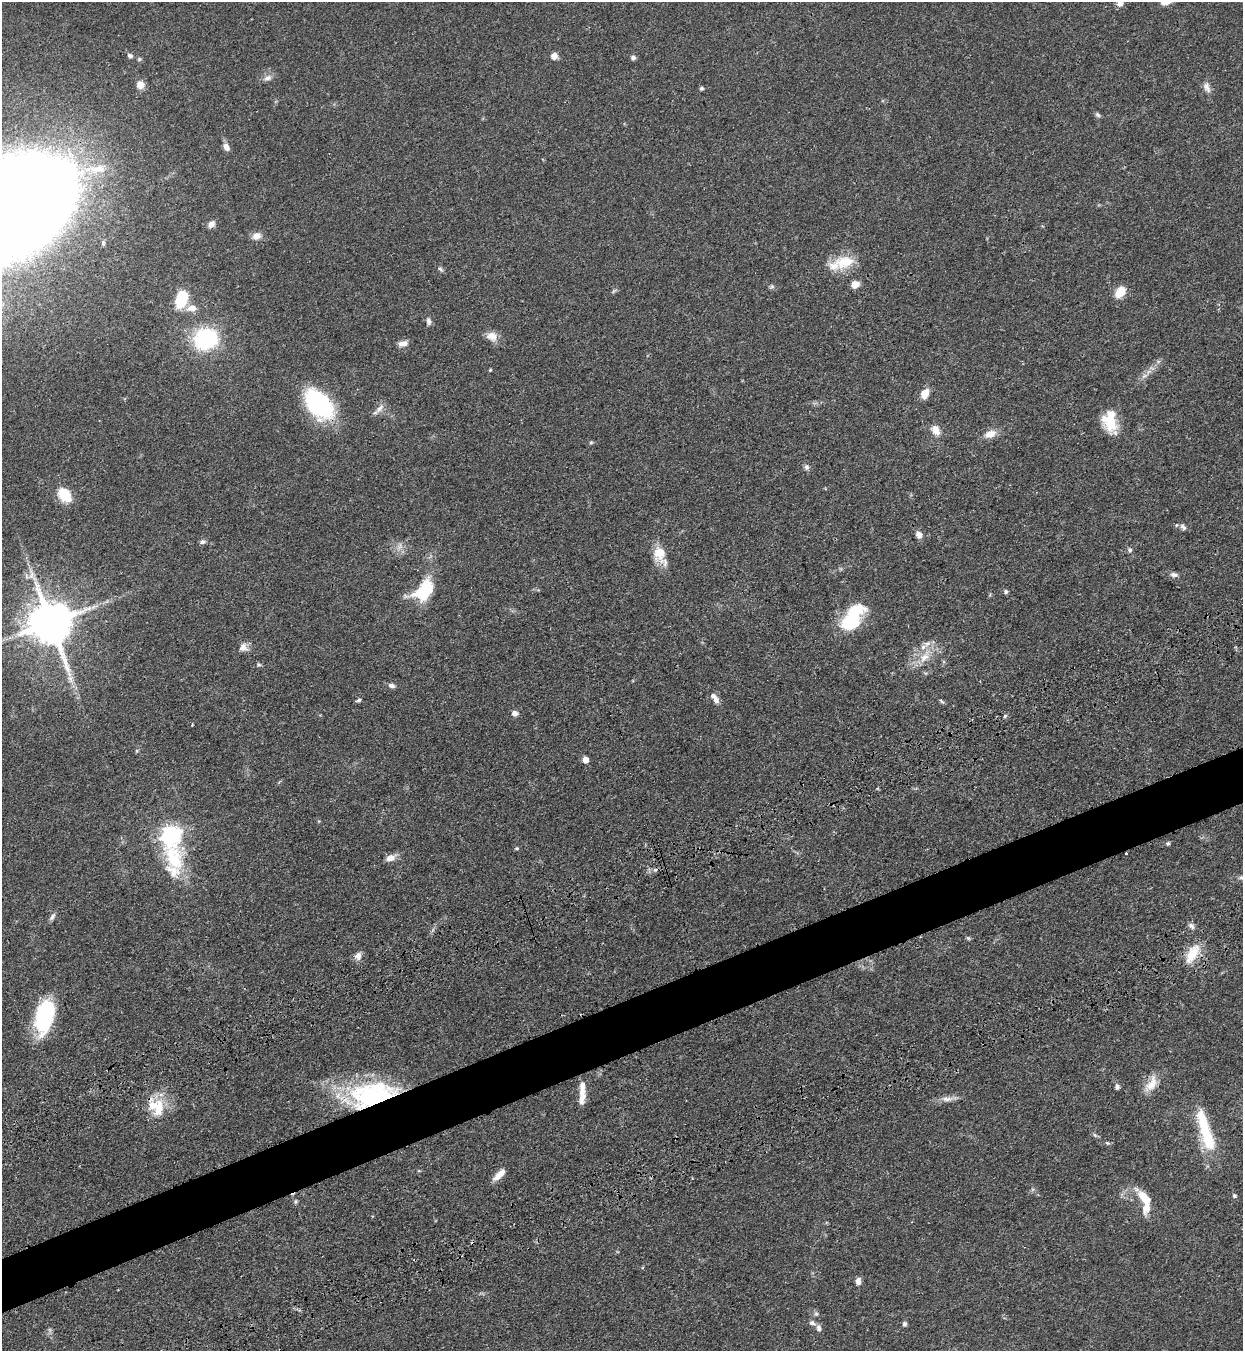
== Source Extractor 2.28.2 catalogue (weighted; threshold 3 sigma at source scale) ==
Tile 7 of 4 x 4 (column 3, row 2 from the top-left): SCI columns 2940-4180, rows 2881-4229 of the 5663 x 5760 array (HDU 1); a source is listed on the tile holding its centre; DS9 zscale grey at full resolution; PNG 1245 x 1353 px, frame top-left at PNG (2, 2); no overlay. Shown black and unused: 4% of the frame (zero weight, under 3 of 4 exposures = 11% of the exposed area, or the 3 px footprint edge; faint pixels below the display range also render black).
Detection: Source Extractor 2.28.2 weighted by HDU 2 'WHT'; one run over the whole footprint, this tile lists its part. Background 0.0518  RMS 0.0042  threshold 0.0188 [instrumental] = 3 sigma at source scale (4.5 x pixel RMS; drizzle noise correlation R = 1.50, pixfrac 1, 0.05/0.05 arcsec/px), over >= 5 px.
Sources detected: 98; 1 inside a brighter object's white glare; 1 cosmic-ray / hot-pixel residue — not listed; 5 inside a brighter listed object's ellipse — not listed separately; the other 91 listed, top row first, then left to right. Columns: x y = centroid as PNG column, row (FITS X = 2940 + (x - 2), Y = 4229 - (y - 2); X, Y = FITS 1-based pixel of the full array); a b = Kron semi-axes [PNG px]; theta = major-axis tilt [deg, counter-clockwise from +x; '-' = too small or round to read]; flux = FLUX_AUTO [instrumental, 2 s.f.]
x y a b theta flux
1166 2 12 6 11 3.1
1120 3 5 5 - 3.3
130 56 5 5 - 1.3
554 56 7 7 - 2.6
633 58 6 6 - 1.1
267 78 11 7 22 1.8
140 85 8 8 - 4.1
1207 87 15 8 -66 2.2
701 88 5 4 - 0.84
1098 115 7 6 - 0.86
226 147 8 6 -68 2.5
11 208 87 54 32 1600
211 224 9 6 40 2.1
256 236 11 9 16 2.7
103 243 6 4 -81 0.66
845 262 28 16 12 11
440 269 8 5 -36 0.79
855 284 8 7 - 3.4
772 286 6 5 - 0.77
614 291 8 3 45 0.58
1120 292 14 9 50 5.8
181 299 13 8 70 23
192 308 11 7 5 3.6
428 321 10 6 -81 1.4
492 336 14 11 -16 3.8
206 339 19 16 22 44
403 344 11 7 10 2.3
1144 376 10 5 35 1.4
925 394 10 7 65 5.2
318 404 32 20 -48 50
380 408 15 6 50 2.3
1110 423 22 16 -50 11
935 430 12 9 -56 3.7
990 434 15 9 18 3.9
591 442 5 4 - 0.54
806 467 8 6 -87 1.2
64 494 18 12 -55 8.8
1183 527 11 6 -46 1.3
919 534 8 7 - 2.5
202 542 7 5 23 1.1
1130 550 6 6 - 0.83
660 553 21 15 -85 7.6
1174 575 11 6 -6 1.5
27 576 8 5 -71 1
424 590 26 16 52 19
1006 591 5 5 - 0.9
852 617 31 16 56 26
50 623 13 12 - 1800
927 644 10 7 24 2
243 648 10 9 - 2.8
924 657 16 9 36 5.3
259 665 6 4 0 0.6
71 679 11 5 -55 2
392 686 8 5 -18 1.4
359 700 6 4 18 0.77
716 700 11 7 -72 2.1
941 701 8 4 -36 0.63
515 713 7 6 - 1.9
1005 716 6 3 46 0.5
585 760 5 5 - 5.4
171 835 7 7 - 200
1168 843 6 4 71 0.63
517 848 5 4 - 0.48
1126 853 3 3 - 0.74
174 858 54 25 -83 30
390 858 13 7 17 3
655 870 7 4 30 0.86
1241 877 8 5 -16 1.2
52 917 12 5 56 1.3
1191 926 11 5 -47 1.4
968 938 7 4 -44 0.56
1192 954 28 13 60 9.3
358 956 10 8 77 2.3
44 1016 36 18 76 33
1151 1084 26 12 62 6
1117 1087 6 5 - 1
582 1092 30 7 89 5.3
373 1095 55 26 9 67
947 1099 18 7 2 2.7
159 1107 30 13 77 9.8
1206 1132 52 11 -73 23
1107 1143 5 4 - 0.54
499 1175 18 7 43 3.8
1234 1196 5 5 - 0.74
1145 1199 26 10 -50 7.8
295 1201 5 5 - 0.67
858 1281 9 6 84 1.7
816 1314 6 5 - 0.79
812 1323 9 6 -25 1.3
904 1324 6 5 - 0.92
819 1328 9 6 -76 1.5
Overlapping masked pixels (flux is a lower limit): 5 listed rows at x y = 11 208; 318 404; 1126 853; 1151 1084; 373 1095
Isophote crosses this tile's border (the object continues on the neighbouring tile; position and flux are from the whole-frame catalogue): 4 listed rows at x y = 1166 2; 1120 3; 11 208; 1241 877